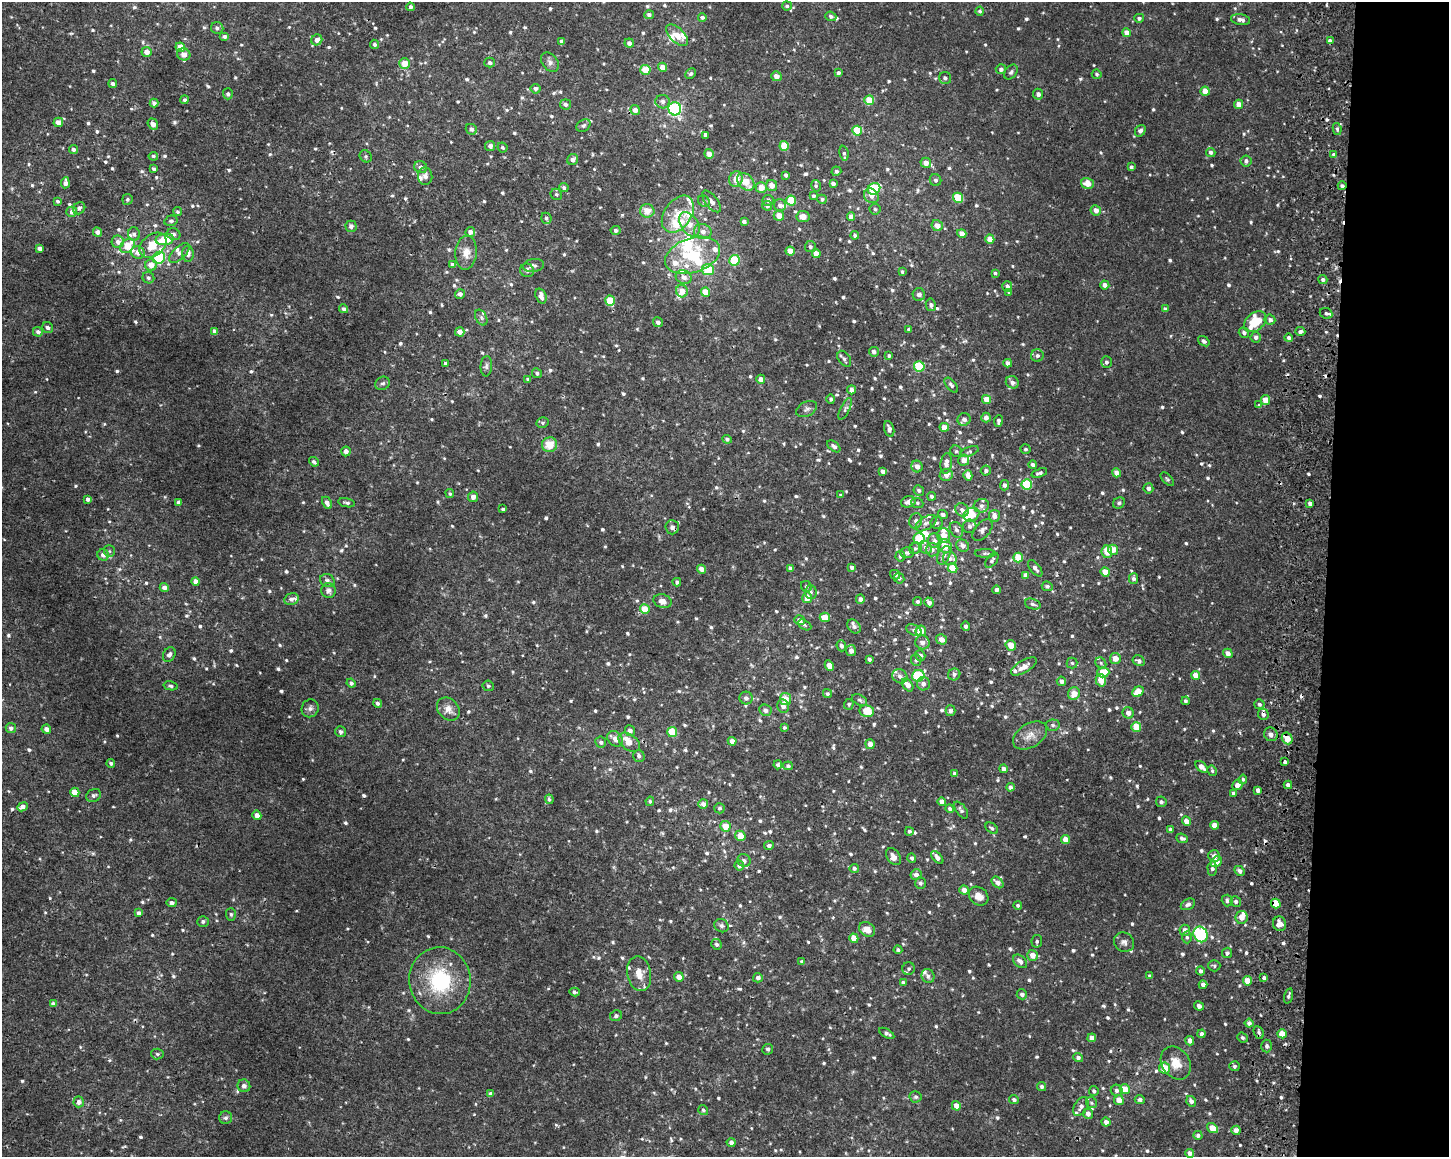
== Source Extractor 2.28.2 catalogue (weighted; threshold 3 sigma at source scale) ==
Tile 9 of 3 x 4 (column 3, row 3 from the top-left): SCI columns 3179-4625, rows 1171-2325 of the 4966 x 4641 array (HDU 1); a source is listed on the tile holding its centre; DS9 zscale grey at full resolution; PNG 1451 x 1159 px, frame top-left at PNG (2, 2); each listed source drawn as its Kron ellipse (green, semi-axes under 4 px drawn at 4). Shown black and unused: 9% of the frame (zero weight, under 2 of 3 exposures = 3% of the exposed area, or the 3 px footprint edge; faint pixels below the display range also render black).
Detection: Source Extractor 2.28.2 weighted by HDU 2 'WHT'; one run over the whole footprint, this tile lists its part. Background 0.00432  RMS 0.0027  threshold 0.0121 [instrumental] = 3 sigma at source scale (4.5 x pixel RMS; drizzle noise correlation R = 1.50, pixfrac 1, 0.0396/0.0396 arcsec/px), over >= 5 px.
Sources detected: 984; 2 inside a brighter object's white glare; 8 cosmic-ray / hot-pixel residue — neither listed nor drawn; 40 inside a brighter listed object's ellipse — not listed separately; of the other 934, all 500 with FLUX_AUTO >= 0.468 (the completeness limit of this list) listed and drawn (434 fainter detections not listed), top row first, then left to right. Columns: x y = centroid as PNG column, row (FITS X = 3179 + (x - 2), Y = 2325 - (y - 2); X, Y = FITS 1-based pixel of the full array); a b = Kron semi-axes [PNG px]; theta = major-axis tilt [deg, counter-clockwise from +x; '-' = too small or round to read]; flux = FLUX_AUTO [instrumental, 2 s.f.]
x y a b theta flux
787 6 5 4 - 0.49
410 7 4 4 - 0.67
980 11 4 4 - 0.49
649 15 5 4 - 0.77
831 16 5 4 - 0.61
702 17 4 4 - 0.67
1139 18 5 4 - 0.62
1241 20 9 5 -9 1.2
217 28 6 6 - 0.79
1127 33 4 4 - 1.9
677 35 13 7 -45 2.6
225 36 5 4 - 0.64
317 40 6 5 - 1.3
562 41 4 4 - 1.1
1330 41 4 4 - 1.5
629 43 4 4 - 1
375 44 5 4 - 0.62
180 47 5 4 - 3.9
147 52 5 5 - 1.9
184 54 6 6 - 2.1
550 62 11 7 -52 1.1
404 63 5 5 - 4.1
490 63 5 5 - 0.67
663 67 4 4 - 2.4
1001 69 5 5 - 0.83
645 70 5 5 - 4.4
1011 72 8 5 51 0.64
838 73 4 4 - 0.75
691 74 6 4 45 0.54
1097 74 5 5 - 0.51
776 76 5 5 - 1.5
945 78 6 6 - 0.93
113 84 4 4 - 0.74
536 89 5 5 - 0.91
1205 91 4 4 - 3.1
228 94 5 5 - 0.66
1038 94 5 5 - 0.9
185 100 4 4 - 0.62
869 100 5 4 - 5.6
663 102 7 6 - 1.2
154 103 4 4 - 0.91
566 104 5 5 - 1
1239 104 4 4 - 1.9
675 109 6 6 - 40
635 110 5 4 - 1.5
58 122 5 4 - 1.9
153 124 6 5 - 1.7
583 126 8 5 33 0.68
471 129 6 5 - 0.71
1337 129 6 4 -81 0.66
857 131 5 5 - 7.3
1140 131 6 5 - 0.92
706 135 4 3 - 2.5
490 146 5 5 - 1.1
784 146 5 4 - 6
503 148 5 4 - 0.48
74 150 4 4 - 0.67
1211 152 5 4 - 0.71
844 153 7 4 -82 0.66
709 154 5 4 - 1.9
1334 154 4 4 - 0.53
153 156 5 4 - 0.5
366 156 6 5 - 0.49
573 159 6 5 - 1.3
1246 161 5 5 - 0.8
926 163 5 5 - 2.3
421 167 7 6 - 1.1
1131 167 4 3 - 0.56
154 169 4 3 - 0.56
836 171 5 4 - 0.63
786 175 4 3 - 0.73
425 176 9 7 -86 1.1
736 179 8 6 70 3
935 180 6 5 - 0.79
746 182 10 7 -46 4.2
65 183 5 4 - 1.2
1087 183 6 5 - 2.8
833 184 4 3 - 0.95
772 185 6 5 - 2.1
816 186 6 4 -74 0.49
1342 186 4 4 - 0.71
564 188 5 4 - 0.59
761 188 5 5 - 2.7
874 189 6 5 - 15
556 194 6 5 - 0.47
813 196 4 4 - 0.53
871 196 8 7 - 1.5
958 198 5 5 - 7.6
127 199 5 5 - 0.59
822 199 5 4 - 0.61
768 200 5 5 - 0.95
791 200 5 5 - 7
58 201 4 4 - 0.54
704 201 6 5 - 0.52
711 201 13 6 -50 1.5
780 205 6 6 - 0.95
767 206 5 4 - 0.75
79 208 6 5 - 0.69
875 209 5 5 - 0.48
1096 210 5 5 - 2
647 211 7 6 - 3
72 212 5 5 - 1.3
178 212 5 4 - 0.48
678 214 20 13 55 5.1
779 216 5 5 - 2.3
803 217 7 5 -8 2.1
851 217 4 4 - 1.4
546 218 5 5 - 0.71
171 221 7 5 15 0.64
744 222 4 3 - 0.79
689 224 13 8 -58 3
351 226 5 5 - 1.1
937 226 6 5 - 2.1
616 230 5 4 - 0.72
97 232 5 4 - 1.1
470 232 5 5 - 1.2
703 232 9 7 -13 1.5
134 234 7 6 - 0.83
174 234 7 6 - 0.84
962 234 5 4 - 1.7
855 235 4 4 - 0.71
165 239 9 5 7 7.9
990 239 4 4 - 2.8
118 242 6 6 - 1.5
153 245 15 10 40 5.2
128 246 8 6 45 6
810 247 5 5 - 0.57
40 248 4 4 - 1.1
790 251 4 4 - 2.9
138 253 7 6 - 2
179 253 13 6 44 1.2
466 253 17 11 86 2.8
188 254 8 6 88 1.6
816 254 4 4 - 2.5
693 255 28 17 19 14
159 258 6 5 - 13
734 260 5 5 - 11
151 265 6 6 - 2.8
452 265 4 4 - 1.2
534 266 11 6 8 0.8
527 270 7 6 - 1
708 270 6 5 - 8.6
902 272 4 4 - 0.5
995 273 4 3 - 0.55
684 277 8 6 -20 1.5
148 278 6 5 - 0.64
1323 280 4 4 - 0.67
1105 285 4 4 - 1.3
1007 286 5 5 - 0.9
682 291 6 6 - 2.5
705 292 5 4 - 4
1009 292 4 3 - 0.48
460 294 5 4 - 1.1
919 295 6 6 - 1.4
541 296 8 5 -71 1.3
610 301 5 4 - 6.2
931 305 6 5 - 0.81
344 309 5 4 - 0.69
1165 309 4 3 - 0.63
1326 313 6 5 - 0.79
481 317 8 5 -63 0.68
1270 320 5 5 - 0.97
658 322 5 5 - 0.96
1255 322 12 8 39 9.3
48 328 6 5 - 0.88
909 329 4 3 - 0.51
215 331 4 4 - 1.1
38 332 5 4 - 0.92
460 332 5 4 - 1.8
1300 332 5 4 - 0.92
1244 333 5 5 - 0.75
1256 337 5 5 - 0.97
1289 338 4 4 - 0.81
1204 341 6 4 -37 0.83
874 352 5 4 - 1.1
889 356 4 4 - 0.59
1037 356 6 6 - 0.76
844 359 9 5 -55 0.81
1106 362 5 5 - 0.82
446 363 4 4 - 0.54
1008 363 4 4 - 1.3
486 366 10 5 86 0.77
919 366 5 5 - 11
537 373 5 4 - 0.66
528 379 4 4 - 0.53
761 379 4 4 - 1.6
1012 382 7 6 - 1.1
383 383 7 6 - 0.72
951 385 9 5 -50 0.66
851 390 4 4 - 1.4
831 399 5 4 - 0.53
986 399 5 4 - 3
1265 400 5 4 - 3.3
1259 405 4 3 - 0.47
807 409 11 7 28 0.9
845 409 12 4 64 0.73
986 418 5 4 - 1.2
964 419 7 6 - 1.1
998 421 6 4 82 0.74
543 423 6 5 - 0.55
944 427 4 4 - 2.4
889 429 8 5 -74 1.1
727 439 5 4 - 0.62
550 445 7 7 - 4.1
834 446 7 4 -39 0.91
1026 449 5 5 - 0.57
346 451 5 4 - 1.3
956 451 6 5 - 0.49
969 452 10 4 21 0.53
964 460 5 5 - 2.1
314 462 5 3 - 0.64
946 463 10 5 82 1.8
1033 465 4 4 - 0.86
917 466 6 5 - 1.7
883 471 4 4 - 1.1
986 471 5 5 - 0.81
1039 473 8 4 18 0.63
1116 473 5 4 - 1.7
946 475 6 6 - 1.6
968 475 5 4 - 2
1167 479 8 4 -45 0.48
1027 484 5 5 - 13
1004 485 5 4 - 0.85
1148 488 5 5 - 1
919 490 5 5 - 0.66
450 494 4 4 - 0.47
841 495 4 3 - 0.48
932 496 4 4 - 0.58
473 497 5 5 - 1.7
88 499 4 3 - 0.78
179 502 4 3 - 0.76
908 502 7 5 17 1.5
327 503 6 4 -63 1.5
347 503 8 4 -10 0.66
917 503 6 5 - 0.48
1119 503 6 5 - 0.63
1310 503 4 3 - 0.93
981 506 7 6 - 0.83
503 509 4 3 - 0.47
962 510 7 6 - 1.2
943 514 5 4 - 0.93
971 515 8 6 26 4.7
994 516 6 5 - 1.6
916 521 8 6 75 0.87
926 523 12 6 31 1.2
936 523 6 6 - 0.63
970 526 7 6 - 0.79
672 527 7 7 - 1
956 530 8 6 -60 0.86
982 530 13 7 49 1
944 536 7 6 - 2.8
919 539 6 5 - 11
935 541 7 7 - 1.1
945 546 7 6 - 3.6
963 546 6 5 - 1.2
925 547 7 6 - 0.81
915 548 6 5 - 0.55
932 550 6 6 - 0.85
1113 550 5 5 - 2.3
109 551 6 5 - 0.51
1107 552 6 5 - 3.6
907 553 7 5 -2 0.64
985 553 11 4 -1 0.52
103 555 6 5 - 1.2
944 555 10 6 65 1
900 556 5 5 - 0.73
950 558 7 6 - 0.94
1018 558 5 4 - 6.2
992 560 8 5 52 0.62
852 567 4 3 - 0.82
790 568 4 4 - 0.73
952 568 5 4 - 4.2
1035 568 10 5 -52 1.2
701 569 4 4 - 1.8
1105 572 5 4 - 3.2
895 575 5 4 - 0.61
1025 575 4 4 - 1.1
899 578 5 5 - 0.55
1133 579 5 4 - 0.8
327 580 7 6 - 0.88
196 581 4 4 - 1.7
677 582 4 4 - 0.62
806 586 6 5 - 0.51
1047 586 5 4 - 0.54
164 587 4 4 - 1.2
328 590 7 7 - 1.2
997 590 4 3 - 0.71
811 592 7 5 -87 0.66
807 598 5 5 - 3.7
291 599 7 6 - 1
860 599 4 4 - 0.94
662 601 9 6 -16 1.7
918 601 4 4 - 0.64
929 602 5 4 - 1.4
1033 604 8 5 -19 0.72
645 609 5 5 - 4.5
825 617 5 4 - 4.1
799 620 5 5 - 1.4
804 625 7 4 -28 0.47
854 626 8 6 -53 0.95
966 626 5 4 - 0.73
914 630 8 5 -29 0.75
921 631 5 5 - 3.6
941 639 5 5 - 1.9
922 642 7 7 - 1.6
1011 645 5 5 - 3.1
841 646 5 4 - 0.74
851 651 5 5 - 1.4
1228 653 5 4 - 1.7
169 655 8 6 59 1.1
920 656 5 5 - 1.1
1115 658 5 5 - 2.6
869 659 3 3 - 0.68
916 660 6 5 - 0.59
1139 661 6 5 - 0.89
1072 663 5 5 - 0.49
1101 663 6 5 - 0.48
829 666 5 4 - 2.5
1024 667 14 6 31 2.3
1103 672 6 5 - 5.7
954 674 6 6 - 0.8
1196 675 4 4 - 3.4
900 676 8 6 -32 1.1
918 676 6 5 - 18
1101 680 6 5 - 4
1061 681 5 4 - 1.4
351 683 4 4 - 0.67
923 684 7 6 - 1
908 685 7 5 -53 1.9
171 686 7 4 -14 0.64
488 686 5 5 - 0.52
1138 692 6 5 - 4.7
827 694 4 4 - 0.58
1074 694 6 6 - 3.1
746 698 6 6 - 1
785 699 6 5 - 3.3
859 700 8 5 -28 0.59
1185 701 4 4 - 0.57
378 703 4 4 - 0.7
849 704 5 5 - 0.55
1259 704 5 5 - 0.67
783 706 7 5 -79 1.5
310 708 9 8 - 1
448 709 13 10 -48 2.1
765 710 6 5 - 1.2
867 711 7 6 - 5.3
950 711 5 5 - 0.8
1128 713 6 5 - 1.7
1263 714 5 5 - 0.81
1053 725 7 5 -4 0.62
1136 727 5 5 - 4.6
11 728 5 5 - 0.87
784 728 4 4 - 0.5
46 729 5 4 - 1.3
630 731 5 5 - 1.2
341 732 5 5 - 0.83
672 732 5 5 - 6
1271 734 7 6 - 1
1030 735 19 12 32 2.7
1287 738 6 5 - 3.6
615 739 9 6 -42 1.7
732 741 4 4 - 1.6
601 742 6 5 - 0.76
629 742 12 7 -36 3.3
870 744 5 4 - 1.8
639 756 6 5 - 0.8
1285 762 3 3 - 0.92
111 763 4 4 - 0.57
778 765 4 4 - 0.52
788 766 5 4 - 0.72
1202 767 7 4 -40 1.7
1004 769 4 4 - 1.1
1212 771 5 4 - 0.48
955 774 4 3 - 0.9
1243 779 4 4 - 0.49
1237 785 5 5 - 1.4
1288 785 4 4 - 1
1010 787 4 4 - 0.81
1258 790 4 4 - 1
75 792 5 4 - 4.1
1233 793 4 3 - 0.49
94 795 8 6 26 0.92
549 799 5 4 - 0.55
650 801 4 4 - 0.49
942 802 4 4 - 2.1
1161 802 5 5 - 0.74
703 804 5 5 - 1.3
22 807 5 4 - 1.3
720 808 5 5 - 0.54
950 809 4 4 - 0.66
961 810 10 5 -54 0.76
257 815 5 4 - 2
1186 821 5 4 - 2.2
1214 825 4 4 - 2
725 826 5 5 - 3.8
992 828 7 4 -35 0.59
1170 830 4 3 - 0.8
909 831 4 4 - 0.51
740 836 5 5 - 3.5
1182 838 6 4 -21 0.86
1065 839 5 4 - 2.2
769 846 5 4 - 0.78
1214 856 6 5 - 1.4
893 857 9 6 -55 1.8
937 857 8 4 -48 1.4
912 858 5 4 - 0.75
744 861 7 6 - 0.93
1216 862 6 5 - 3.5
739 866 5 5 - 1.1
854 868 4 4 - 0.79
1212 869 7 4 -87 0.67
1240 871 5 4 - 0.81
916 875 5 5 - 1.2
997 882 7 5 -43 1.5
920 883 6 5 - 0.63
964 890 5 4 - 1.6
979 896 10 8 -40 2.2
1227 900 6 5 - 0.7
1236 901 5 5 - 0.74
172 903 5 4 - 0.86
1188 904 8 5 28 0.84
1276 904 5 4 - 5.2
1018 905 4 4 - 0.51
139 913 4 4 - 1.1
231 914 6 5 - 0.49
1241 917 6 6 - 2.2
203 921 5 5 - 0.63
1280 924 7 6 - 2.1
721 926 7 6 - 0.75
867 929 8 6 -34 2.4
1185 930 5 5 - 1.7
1201 934 8 7 - 27
1187 937 6 4 -87 0.56
854 938 5 4 - 3.1
1037 941 6 5 - 0.59
1124 942 10 9 - 1.1
717 944 5 5 - 0.64
898 950 4 4 - 0.56
1227 953 5 5 - 0.69
1033 955 5 5 - 2.4
1020 961 8 5 -41 1.2
802 962 4 4 - 0.51
1214 966 6 5 - 0.48
909 969 6 6 - 0.65
1200 971 4 4 - 0.77
639 974 17 12 -80 3.2
928 976 7 6 - 0.89
1150 976 3 3 - 0.52
679 977 5 4 - 2.1
758 978 5 5 - 0.9
1264 978 4 3 - 0.74
440 981 33 30 -83 20
1247 981 4 4 - 3.6
903 982 4 3 - 0.54
1203 985 4 4 - 1.4
575 992 5 3 - 0.67
1022 994 5 5 - 0.87
1288 996 8 3 73 0.6
53 1004 4 4 - 1
1199 1006 5 4 - 1.3
616 1016 6 5 - 0.66
1249 1023 4 4 - 1.1
1259 1032 7 4 -67 0.63
887 1033 8 4 -30 0.73
1202 1034 4 4 - 0.77
1282 1034 4 4 - 4.6
1092 1038 4 4 - 1.3
1242 1038 5 5 - 0.56
1190 1041 4 4 - 1.3
1267 1046 6 5 - 0.64
768 1049 5 5 - 0.66
157 1054 6 5 - 0.5
1078 1057 5 4 - 0.82
1176 1063 18 14 -56 3.9
1234 1066 5 5 - 0.59
1164 1068 5 5 - 4.5
244 1086 6 6 - 1.2
1042 1087 4 4 - 0.59
1125 1089 5 5 - 3.5
1117 1090 6 5 - 0.79
1094 1091 5 5 - 0.63
491 1094 4 4 - 0.76
916 1097 6 5 - 0.57
1014 1099 5 4 - 0.65
1140 1099 5 4 - 0.75
1119 1100 5 5 - 2.3
1191 1101 5 4 - 1.1
79 1102 5 5 - 1.4
1092 1103 6 5 - 0.52
956 1106 5 4 - 2.5
1081 1107 10 6 59 1.2
703 1110 5 4 - 0.53
1088 1114 5 5 - 1.4
226 1118 6 6 - 0.65
1106 1122 4 4 - 1.4
1212 1128 6 4 -37 3.2
1236 1130 5 4 - 1.6
1198 1135 4 4 - 0.74
731 1142 4 4 - 0.98
1190 1153 4 4 - 1.3
Overlapping masked pixels (flux is a lower limit): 6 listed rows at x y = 1342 186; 672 527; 851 651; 1263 714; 1287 738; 1276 904